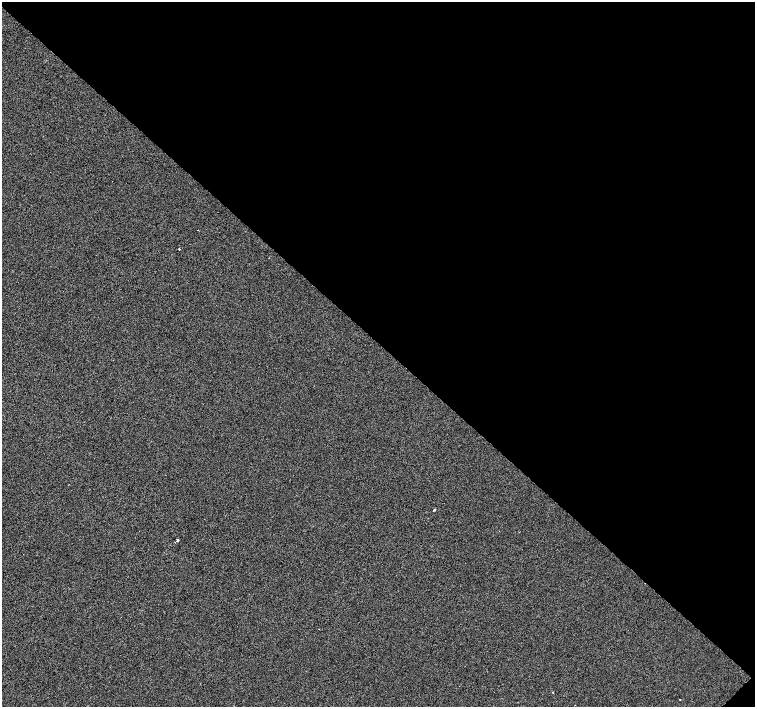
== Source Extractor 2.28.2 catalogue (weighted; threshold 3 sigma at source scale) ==
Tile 8 of 4 x 4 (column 4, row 2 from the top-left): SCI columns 4521-6026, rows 3070-4478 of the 6080 x 6080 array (HDU 1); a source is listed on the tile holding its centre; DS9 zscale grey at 2 x 2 block average (1 PNG px = mean of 2 x 2 image px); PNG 757 x 709 px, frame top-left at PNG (2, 2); no overlay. Shown black and unused: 49% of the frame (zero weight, under 2 of 3 exposures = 3% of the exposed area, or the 3 px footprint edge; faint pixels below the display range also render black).
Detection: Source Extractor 2.28.2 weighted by HDU 2 'WHT'; one run over the whole footprint, this tile lists its part. Background 0.0012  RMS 0.012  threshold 0.0537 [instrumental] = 3 sigma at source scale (4.5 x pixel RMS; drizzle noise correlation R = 1.50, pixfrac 1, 0.0396/0.0396 arcsec/px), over >= 5 px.
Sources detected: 6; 1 cosmic-ray / hot-pixel residue — not listed; the other 5 listed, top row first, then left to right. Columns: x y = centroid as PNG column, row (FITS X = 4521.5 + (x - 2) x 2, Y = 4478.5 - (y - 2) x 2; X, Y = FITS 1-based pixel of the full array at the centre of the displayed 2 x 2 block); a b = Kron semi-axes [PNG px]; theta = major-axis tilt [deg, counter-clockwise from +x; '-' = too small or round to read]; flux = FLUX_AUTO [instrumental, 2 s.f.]
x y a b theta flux
179 249 2 2 - 8.6
434 510 2 2 - 29
177 540 2 2 - 82
552 692 2 2 - 1.2
680 699 2 2 - 6.2